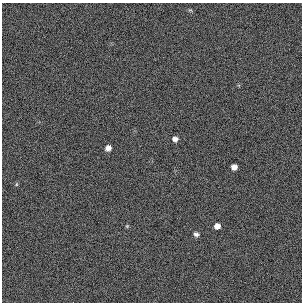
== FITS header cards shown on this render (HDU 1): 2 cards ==
NAXIS1  =                  300 / length of original image axis
NAXIS2  =                  300 / length of original image axis

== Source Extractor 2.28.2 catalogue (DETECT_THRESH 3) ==
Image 300 x 300 px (HDU 1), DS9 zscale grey, 1 PNG px = 1 image px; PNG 304 x 304 px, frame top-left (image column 1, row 300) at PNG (2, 3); no overlay
Background 384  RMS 66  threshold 198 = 3 sigma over >= 5 px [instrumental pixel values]
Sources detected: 7; all 7 listed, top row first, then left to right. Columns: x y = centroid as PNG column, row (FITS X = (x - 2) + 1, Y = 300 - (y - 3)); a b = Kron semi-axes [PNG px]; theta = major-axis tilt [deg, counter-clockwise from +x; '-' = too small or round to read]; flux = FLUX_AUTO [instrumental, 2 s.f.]
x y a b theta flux
175 139 6 6 - 17000
108 148 6 5 - 23000
234 167 5 5 - 26000
16 184 6 4 89 5000
127 226 4 4 - 4900
217 226 5 5 - 24000
196 234 6 5 - 12000